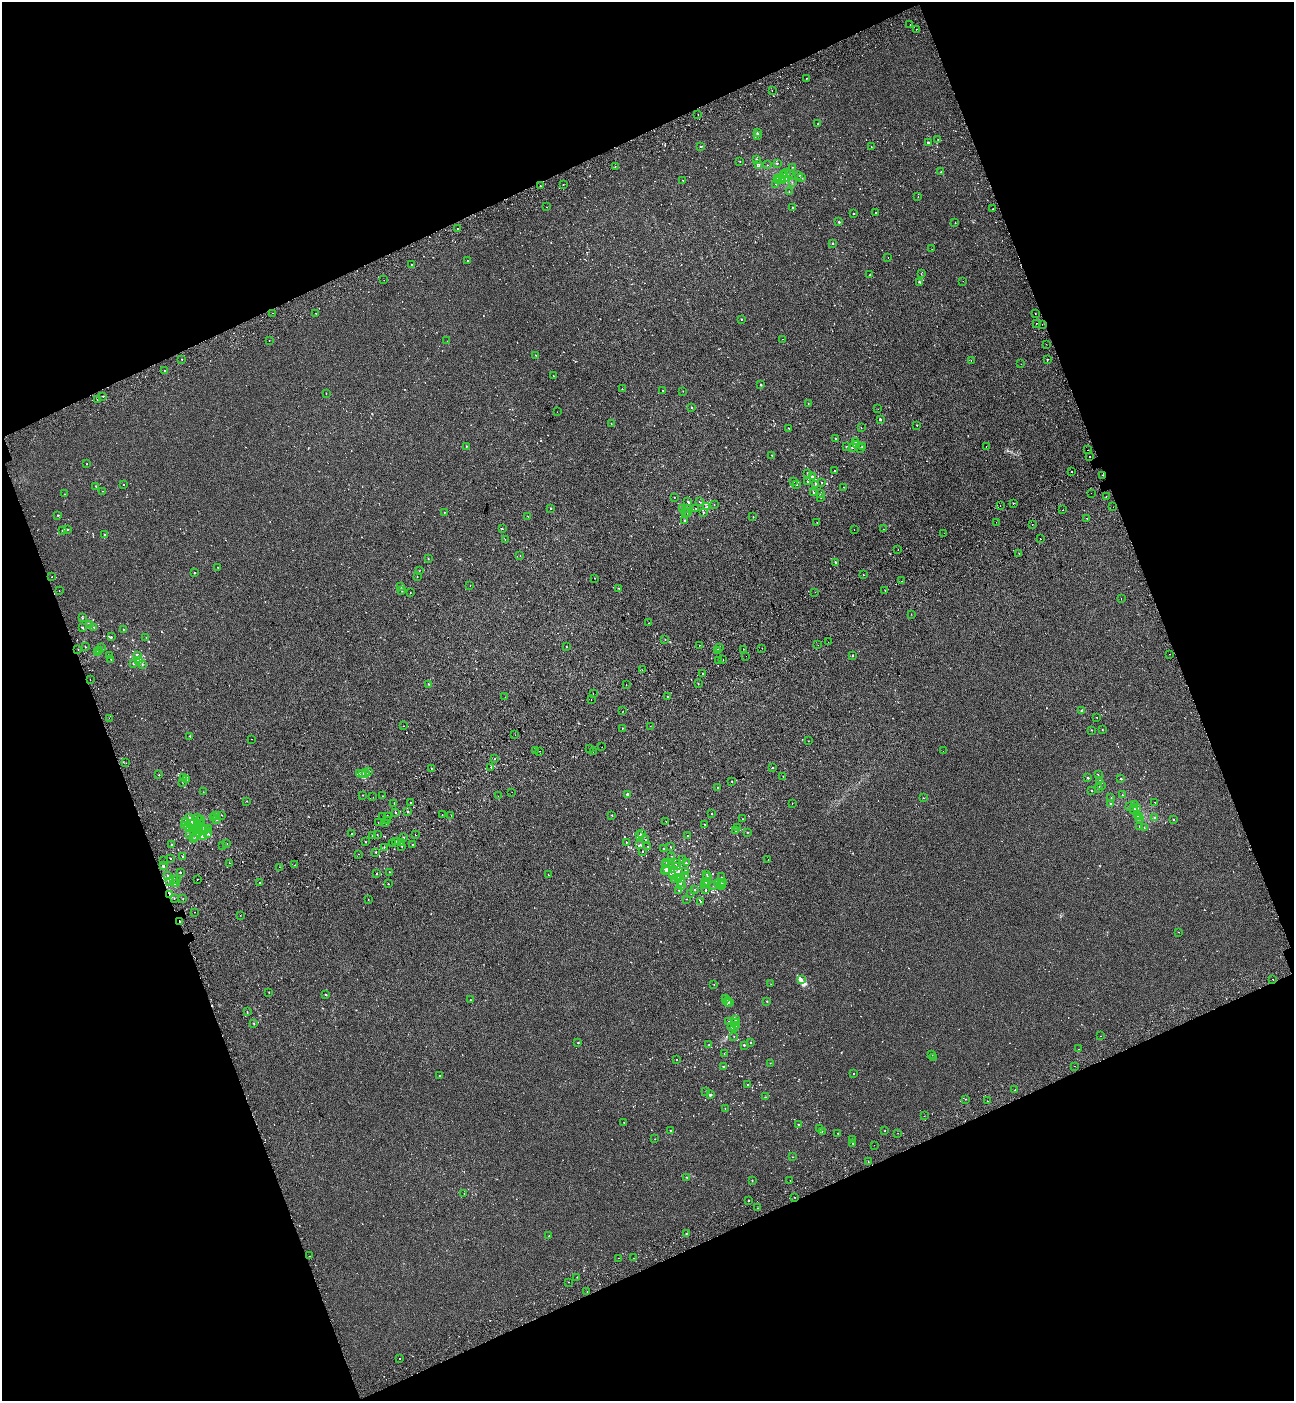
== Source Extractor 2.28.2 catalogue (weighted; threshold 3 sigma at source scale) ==
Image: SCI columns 233-5397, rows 101-5694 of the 5576 x 5797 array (HDU 1 of 3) = the unmasked area's bounding box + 8 px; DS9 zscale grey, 4 x 4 block average (1 PNG px = mean of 4 x 4 image px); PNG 1296 x 1403 px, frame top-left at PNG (2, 2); each listed source drawn as its Kron ellipse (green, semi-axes under 4 px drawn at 4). Shown black and unused: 42% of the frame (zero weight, under 2 of 3 exposures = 6% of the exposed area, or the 3 px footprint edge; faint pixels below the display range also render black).
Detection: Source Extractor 2.28.2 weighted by HDU 2 'WHT'. Background 5.37e-04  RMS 0.0065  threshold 0.0291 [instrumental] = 3 sigma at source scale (4.5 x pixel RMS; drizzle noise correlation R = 1.50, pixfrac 1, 0.0396/0.0396 arcsec/px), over >= 5 px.
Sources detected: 954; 4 too faint to see at this stretch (4 x 4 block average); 41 cosmic-ray / hot-pixel residue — neither listed nor drawn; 32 coinciding with a brighter row at this scale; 8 inside a brighter listed object's ellipse — not listed separately; of the other 869, all 500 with FLUX_AUTO >= 1.04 (the completeness limit of this list) listed and drawn (369 fainter detections not listed), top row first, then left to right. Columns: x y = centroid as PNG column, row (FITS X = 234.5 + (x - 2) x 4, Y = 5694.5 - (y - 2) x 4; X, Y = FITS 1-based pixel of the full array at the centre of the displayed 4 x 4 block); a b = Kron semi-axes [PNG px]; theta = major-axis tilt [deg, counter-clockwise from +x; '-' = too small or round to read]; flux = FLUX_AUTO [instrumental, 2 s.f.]
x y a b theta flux
910 25 2 2 - 3.3
916 29 2 2 - 4.4
807 78 2 2 - 1.2
772 91 2 2 - 3.5
698 115 2 2 - 1.5
818 124 2 2 - 5
757 133 2 2 - 4.5
758 135 2 2 - 1.4
938 139 2 2 - 1.3
928 143 2 2 - 8.8
700 147 2 2 - 1.8
871 147 2 2 - 1.1
757 159 2 2 - 4.2
740 162 2 2 - 1.1
777 163 2 2 - 3.9
759 164 2 2 - 2.9
767 165 2 2 - 1.2
615 167 2 2 - 1.1
792 167 2 2 - 1.2
786 172 2 2 - 1.6
941 172 2 2 - 6.2
784 174 3 2 - 3.5
789 174 2 2 - 1.5
799 175 2 2 - 2.9
778 178 2 2 - 6.5
781 178 4 2 - 6.2
785 178 4 3 - 27
801 178 3 2 - 2.3
683 180 2 2 - 1.3
778 180 2 2 - 3.5
782 181 2 2 - 13
792 182 2 2 - 1.4
563 184 2 2 - 1.3
776 184 2 2 - 2.2
540 186 2 2 - 11
789 192 2 2 - 1.4
918 197 2 2 - 1.1
546 207 2 2 - 1
793 208 2 2 - 2.8
993 209 2 2 - 1.6
876 213 2 2 - 3
854 214 2 2 - 3.3
839 222 2 2 - 7.3
955 223 2 2 - 1.7
458 229 2 2 - 6
833 243 2 2 - 4.9
932 249 2 2 - 3.3
888 258 2 2 - 2
468 260 2 2 - 4.8
412 264 2 2 - 4.9
921 274 2 2 - 1.3
870 275 2 2 - 6.4
384 280 2 2 - 2.3
963 281 2 2 - 1.3
920 282 2 2 - 1.8
272 313 2 2 - 2.6
315 313 2 2 - 4.3
1035 313 2 2 - 4.4
741 319 2 2 - 3.4
1036 324 2 2 - 13
1042 324 2 2 - 2.4
782 339 2 2 - 2.2
269 340 2 2 - 1.3
447 341 2 2 - 1.2
1046 344 2 2 - 1.1
536 355 2 2 - 3
182 359 2 2 - 1.1
1047 359 2 2 - 1.8
971 360 2 2 - 2
1021 364 2 2 - 3.7
165 371 2 2 - 26
553 376 2 2 - 2
761 385 2 2 - 5.7
622 389 2 2 - 1.3
662 390 2 2 - 1.3
683 391 2 2 - 1
326 393 2 2 - 2.7
103 396 2 2 - 3.8
97 400 2 2 - 1.6
808 404 2 2 - 1.1
692 408 2 2 - 2.9
878 409 2 2 - 1.5
557 412 2 2 - 2
880 419 2 2 - 4.7
611 423 2 2 - 2
917 425 2 2 - 2.1
789 428 2 2 - 1.2
861 428 2 2 - 1.5
836 438 2 2 - 2.3
855 442 2 2 - 5.9
856 444 2 2 - 2.4
466 446 2 2 - 2.8
846 447 2 2 - 1.9
853 447 2 2 - 4.4
862 447 2 2 - 3.4
986 447 2 2 - 3.2
861 449 2 2 - 2.2
1088 450 2 2 - 4.9
772 455 2 2 - 1
1090 456 2 2 - 15
87 464 2 2 - 1.2
834 471 2 2 - 1.6
1071 471 2 2 - 5.5
808 473 2 2 - 2.5
1102 475 2 2 - 7.2
812 476 2 2 - 3.4
807 481 2 2 - 2.3
793 482 2 2 - 2.6
822 482 2 2 - 1.7
816 484 2 2 - 2.1
124 485 2 2 - 1.4
796 485 2 2 - 1.2
96 486 2 2 - 3.4
843 487 2 2 - 1.2
103 491 2 2 - 1.2
813 492 2 2 - 4.6
1091 493 2 2 - 2.4
64 494 2 2 - 1.4
820 494 2 2 - 2.1
1106 496 2 2 - 4.6
674 497 2 2 - 1.1
821 497 2 2 - 1.3
699 501 2 2 - 1.2
688 502 3 2 - 2.4
1013 503 2 2 - 3.9
714 505 2 2 - 1.3
1000 505 2 2 - 1.2
707 507 2 2 - 3.1
1113 507 2 2 - 1.6
550 508 2 2 - 1.6
682 508 2 2 - 2
687 508 2 2 - 2.3
696 508 2 2 - 5.7
1063 510 2 2 - 5.1
444 512 2 2 - 2.2
685 512 2 2 - 1.2
688 513 2 2 - 2.4
703 513 2 2 - 2.1
58 515 2 2 - 1.9
528 516 2 2 - 1.1
753 517 2 2 - 2.4
1087 518 2 2 - 4
685 520 3 2 - 3.5
996 522 2 2 - 1.4
817 523 2 2 - 1.2
1032 524 2 2 - 5.7
67 529 2 2 - 2.1
502 529 2 2 - 1.2
883 529 2 2 - 2.3
63 530 2 2 - 2.3
854 530 2 2 - 6.2
944 533 2 2 - 1.9
105 535 2 2 - 2.2
505 539 2 2 - 1.3
1040 539 2 2 - 4.4
898 550 2 2 - 9.6
1019 554 2 2 - 6.9
520 555 2 2 - 1.1
428 559 2 2 - 1.8
835 562 2 2 - 12
218 567 2 2 - 1.4
419 571 2 2 - 1.2
195 573 2 2 - 3.7
863 575 2 2 - 1.9
417 576 2 2 - 1.4
52 577 2 2 - 4.1
595 578 2 2 - 1.1
902 581 2 2 - 2.4
470 585 2 2 - 3.9
401 587 2 2 - 1.2
619 588 2 2 - 2.2
885 590 2 2 - 2
59 591 2 2 - 1.5
402 591 2 2 - 2.2
410 592 2 2 - 1.2
815 592 2 2 - 9.7
1121 598 2 2 - 1.7
911 614 2 2 - 1.2
82 618 3 2 - 1.4
649 623 2 2 - 1.5
90 624 2 2 - 1.6
82 627 3 2 - 2.3
94 627 2 2 - 1.7
123 629 2 2 - 1.9
111 637 2 2 - 2.3
146 638 2 2 - 1.1
665 639 2 2 - 1.7
828 642 2 2 - 1.2
699 645 2 2 - 2.8
818 645 2 2 - 3.8
566 646 2 2 - 1.5
85 647 2 2 - 2.6
101 647 2 2 - 1.3
719 648 2 2 - 1.6
762 648 2 2 - 5.3
78 649 2 2 - 1.9
743 649 2 2 - 1.4
99 650 2 2 - 1.1
717 650 2 2 - 2.7
97 651 2 2 - 1.9
1169 654 2 2 - 4.5
109 655 2 2 - 1.3
137 655 2 2 - 8.5
852 655 2 2 - 5.8
746 656 2 2 - 1.2
111 659 2 2 - 1.6
719 660 2 2 - 1.8
723 660 2 2 - 1.1
138 661 3 2 - 6
134 664 2 2 - 2.6
142 664 2 2 - 2.5
642 670 2 2 - 1.1
703 673 2 2 - 2.4
90 679 2 2 - 1.1
428 684 2 2 - 1.5
698 684 2 2 - 1.8
626 685 2 2 - 6.9
593 693 2 2 - 5.6
667 696 2 2 - 1.8
505 697 2 2 - 2.2
591 700 2 2 - 2.1
623 711 2 2 - 1.2
1081 711 2 2 - 2.1
1097 717 2 2 - 1.7
109 718 2 2 - 2.4
404 726 2 2 - 5.4
650 726 2 2 - 1.1
622 728 2 2 - 1.1
1091 730 2 2 - 1.5
1102 730 2 2 - 3.2
515 735 2 2 - 3.7
190 736 2 2 - 3.8
251 739 2 2 - 1.4
808 741 2 2 - 1.1
602 747 2 2 - 2.4
589 748 2 2 - 1.1
536 750 2 2 - 5.5
540 751 2 2 - 2.4
943 751 2 2 - 1.2
593 752 2 2 - 1.3
495 759 2 2 - 1.5
126 763 2 2 - 2.3
772 767 2 2 - 1.5
431 768 2 2 - 2.9
491 768 2 2 - 1.6
368 771 3 2 - 2.7
363 773 2 2 - 3.8
366 773 2 2 - 4.8
360 774 3 2 - 4.3
159 775 2 2 - 2.6
1098 775 2 2 - 1.4
783 776 2 2 - 1.1
183 778 2 2 - 3.1
1088 778 2 2 - 5.6
1121 779 2 2 - 6
187 780 2 2 - 1.6
732 781 2 2 - 2.8
1100 781 2 2 - 1.2
182 782 2 2 - 1.1
1101 786 2 2 - 1.3
718 787 2 2 - 2.3
1098 788 2 2 - 3.9
1091 791 2 2 - 2
203 792 2 2 - 1.6
512 792 2 2 - 1.6
628 794 2 2 - 31
363 795 2 2 - 1.2
1122 795 2 2 - 1.6
383 796 2 2 - 1.3
498 796 2 2 - 1.3
373 797 2 2 - 1.6
1111 797 2 2 - 1.1
923 798 2 2 - 1.5
247 801 2 2 - 1.5
1155 802 2 2 - 1.2
394 803 2 2 - 2.4
410 803 2 2 - 1.6
792 803 2 2 - 1.3
1111 803 2 2 - 3.3
1135 804 2 2 - 1.2
1130 807 2 2 - 2.2
1137 808 2 2 - 5
1134 809 2 2 - 2.8
407 812 2 2 - 9.4
396 813 2 2 - 3.2
711 814 2 2 - 1.7
215 815 2 2 - 1.7
222 815 2 2 - 1.5
442 815 2 2 - 3
451 815 2 2 - 11
612 815 2 2 - 1.9
383 816 2 2 - 1.1
387 816 2 2 - 2.3
1138 816 2 2 - 2.1
1140 816 2 2 - 3.7
197 817 3 2 - 2.3
213 817 2 2 - 1.1
190 818 2 2 - 2.2
1155 818 2 2 - 6
201 819 2 2 - 1.9
216 819 2 2 - 1.4
742 819 2 2 - 1.2
1139 819 2 2 - 6.5
1173 819 2 2 - 4
199 820 2 2 - 1.2
387 820 2 2 - 4.2
186 821 2 2 - 3
666 822 2 2 - 1.4
192 823 3 2 - 4.5
200 823 2 2 - 1.4
378 823 2 2 - 1.4
386 824 2 2 - 8.4
705 824 2 2 - 1.3
184 825 2 2 - 3
197 825 2 2 - 9.6
1140 826 2 2 - 2.3
188 827 2 2 - 13
737 827 2 2 - 1.8
193 828 2 2 - 2.5
198 828 4 2 - 8.3
202 828 2 2 - 2.4
1144 828 2 2 - 2.3
206 829 2 2 - 2.2
208 829 2 2 - 2.2
203 831 2 2 - 2.3
736 831 2 2 - 2.4
194 832 2 2 - 1.5
747 832 2 2 - 1.6
198 833 2 2 - 11
352 833 2 2 - 14
189 834 2 2 - 2
207 834 2 2 - 5.5
642 834 2 2 - 1.1
372 835 2 2 - 1.2
377 835 2 2 - 2.1
415 835 2 2 - 1.1
640 835 2 2 - 1.7
688 835 2 2 - 2.2
196 836 2 2 - 4.2
203 836 2 2 - 11
404 837 2 2 - 3.5
194 838 2 2 - 1.1
646 840 2 2 - 2.6
396 841 2 2 - 2
365 842 2 2 - 1.7
626 842 2 2 - 1.6
393 843 2 2 - 4.6
402 843 2 2 - 2.8
227 844 2 2 - 1.2
412 844 2 2 - 2.2
640 844 2 2 - 2.3
171 845 2 2 - 5.8
223 846 2 2 - 3
402 846 2 2 - 1.8
648 846 2 2 - 3.9
384 847 2 2 - 1.9
670 847 2 2 - 2.3
664 849 2 2 - 6
642 851 2 2 - 1.8
375 852 2 2 - 4.1
358 854 2 2 - 1.6
182 856 2 2 - 1.9
672 856 2 2 - 1.4
170 858 2 2 - 1.2
683 859 2 2 - 3.8
163 860 2 2 - 4.3
768 860 2 2 - 1.6
229 863 2 2 - 3.7
667 863 2 2 - 1.5
686 863 2 2 - 3.4
676 864 2 2 - 1.4
295 865 2 2 - 3.6
665 865 2 2 - 13
163 866 2 2 - 5.4
672 866 2 2 - 4.7
678 866 2 2 - 2.4
279 867 2 2 - 3.7
668 869 3 2 - 17
665 870 5 3 - 9.1
678 871 2 2 - 5.3
686 871 2 2 - 1.6
180 872 2 2 - 2.9
389 872 2 2 - 1.6
376 874 2 2 - 1.4
706 874 2 2 - 1.1
167 875 2 2 - 1.6
548 875 2 2 - 7.7
686 875 2 2 - 3.6
673 876 3 2 - 3.3
707 876 2 2 - 1.3
721 877 2 2 - 1.1
677 878 2 2 - 7.2
177 879 2 2 - 3.2
197 879 2 2 - 4.3
174 880 3 2 - 6
674 880 2 2 - 14
678 880 3 2 - 3
170 881 2 2 - 20
260 882 2 2 - 1.8
705 882 2 2 - 2.1
708 882 2 2 - 1.4
724 882 2 2 - 1.6
177 883 2 2 - 14
680 883 3 2 - 2.6
717 883 2 2 - 6.2
721 883 2 2 - 1.7
174 884 2 2 - 3
388 884 2 2 - 2.3
705 885 2 2 - 2.5
713 885 2 2 - 1.9
681 886 2 2 - 12
722 886 2 2 - 8.5
695 889 2 2 - 2.1
679 890 2 2 - 2.5
706 890 2 2 - 1.2
169 894 2 2 - 7.7
691 894 2 2 - 1.2
174 898 2 2 - 1.3
183 899 2 2 - 1.4
368 899 2 2 - 1.4
686 899 2 2 - 1.1
700 901 2 2 - 1.4
195 912 2 2 - 3.4
240 915 2 2 - 6.4
180 921 2 2 - 1.8
1179 932 2 2 - 1.2
801 979 4 2 - 4.9
1273 979 2 2 - 14
771 984 2 2 - 1.1
714 985 2 2 - 1.1
269 992 2 2 - 1.5
326 994 2 2 - 4.1
726 999 3 2 - 1.9
471 1000 2 2 - 1.1
767 1001 2 2 - 3.5
728 1002 4 2 - 4.6
730 1002 2 2 - 1.5
247 1012 2 2 - 2.6
736 1020 2 2 - 1.5
729 1022 2 2 - 6.1
735 1022 2 2 - 3.2
254 1023 2 2 - 1.7
737 1026 2 2 - 3.6
732 1027 2 2 - 2.9
734 1028 2 2 - 3.8
734 1036 2 2 - 1.9
1101 1036 2 2 - 1.2
750 1042 2 2 - 2.4
578 1043 2 2 - 3.4
709 1045 2 2 - 1.7
744 1045 2 2 - 5.8
1079 1049 2 2 - 1.3
724 1054 2 2 - 1.1
932 1054 2 2 - 2.6
934 1057 2 2 - 1.4
677 1060 2 2 - 1.1
770 1063 2 2 - 1.3
1075 1066 2 2 - 1.4
723 1067 2 2 - 8
853 1074 2 2 - 2
439 1075 2 2 - 1.2
748 1085 2 2 - 5
1015 1090 2 2 - 3.9
706 1091 2 2 - 1.3
710 1095 2 2 - 20
765 1097 2 2 - 1.6
966 1099 2 2 - 1.6
988 1101 2 2 - 3.2
725 1109 2 2 - 1.1
924 1116 2 2 - 1.9
624 1123 2 2 - 1.3
799 1125 2 2 - 1.3
820 1128 2 2 - 1.5
671 1131 2 2 - 3.2
822 1131 2 2 - 1.1
885 1131 2 2 - 2
838 1133 2 2 - 3.1
898 1133 2 2 - 1.4
655 1139 2 2 - 1.1
852 1139 2 2 - 2.5
853 1143 2 2 - 1.7
874 1145 2 2 - 2
793 1157 2 2 - 1.4
868 1162 2 2 - 1.3
687 1177 2 2 - 2
752 1180 2 2 - 2.9
790 1180 2 2 - 3.7
464 1193 2 2 - 1.1
795 1197 2 2 - 1.3
749 1201 2 2 - 1.7
757 1208 2 2 - 1
686 1234 2 2 - 4.3
549 1236 2 2 - 3.6
310 1256 2 2 - 3
619 1258 2 2 - 1.1
634 1258 2 2 - 4.2
577 1277 2 2 - 2.2
568 1282 2 2 - 1.3
587 1291 2 2 - 1.5
400 1359 2 2 - 9.2
Overlapping masked pixels (flux is a lower limit): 2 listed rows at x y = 169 894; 180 921
Diffuse or blended objects may show on this block-average render without a row.